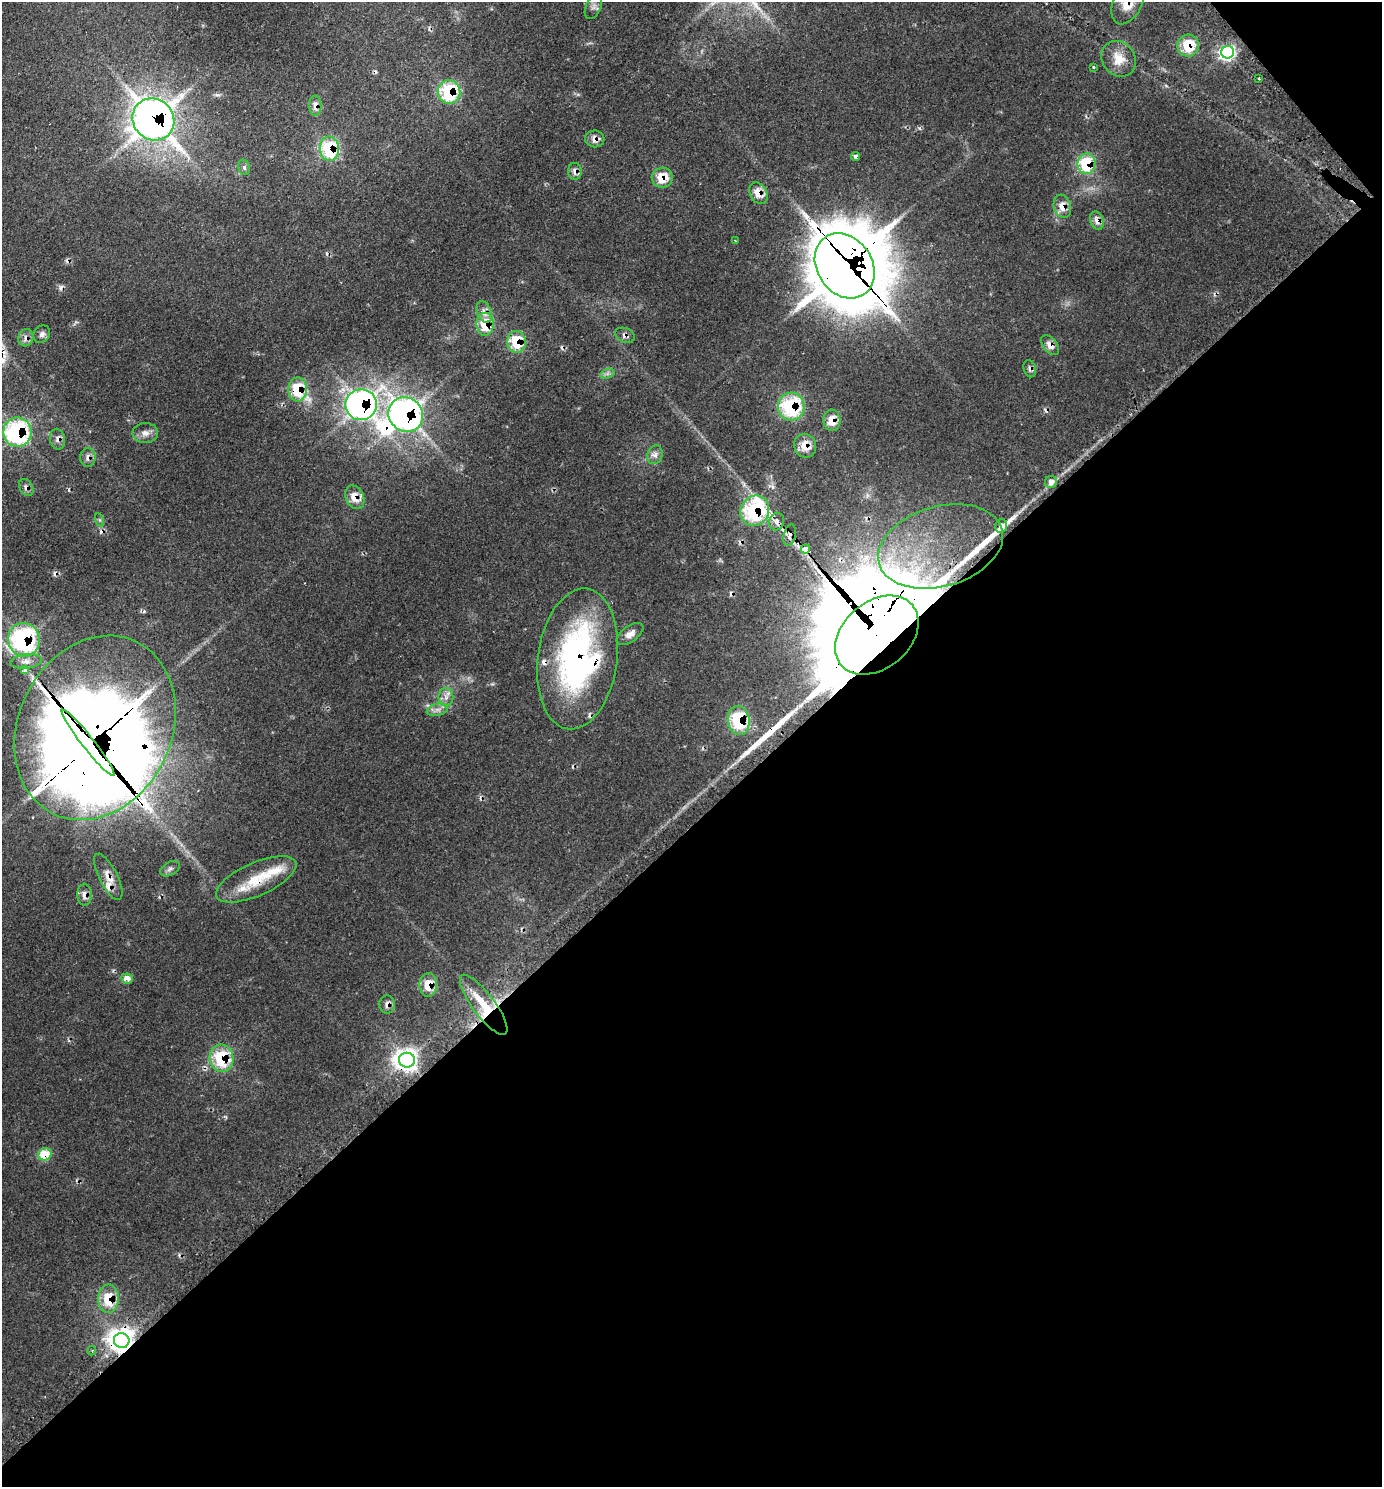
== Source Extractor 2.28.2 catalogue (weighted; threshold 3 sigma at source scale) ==
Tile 12 of 4 x 4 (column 4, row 3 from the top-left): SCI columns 4470-5849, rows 1537-3021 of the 6036 x 6039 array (HDU 1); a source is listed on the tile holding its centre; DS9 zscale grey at full resolution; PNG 1384 x 1489 px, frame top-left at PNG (2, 2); each listed source drawn as its Kron ellipse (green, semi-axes under 4 px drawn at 4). Shown black and unused: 45% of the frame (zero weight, under 2 of 3 exposures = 4% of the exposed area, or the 3 px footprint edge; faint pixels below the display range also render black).
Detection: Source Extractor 2.28.2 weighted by HDU 2 'WHT'; one run over the whole footprint, this tile lists its part. Background 0.136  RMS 0.0079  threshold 0.0356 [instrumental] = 3 sigma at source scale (4.5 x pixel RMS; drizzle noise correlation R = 1.50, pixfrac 1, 0.05/0.05 arcsec/px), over >= 5 px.
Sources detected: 96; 2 inside a brighter object's white glare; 11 cosmic-ray / hot-pixel residue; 2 long thin detections or spike segments (spike, bleed or trail) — neither listed nor drawn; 4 inside a brighter listed object's ellipse — not listed separately; the other 77 listed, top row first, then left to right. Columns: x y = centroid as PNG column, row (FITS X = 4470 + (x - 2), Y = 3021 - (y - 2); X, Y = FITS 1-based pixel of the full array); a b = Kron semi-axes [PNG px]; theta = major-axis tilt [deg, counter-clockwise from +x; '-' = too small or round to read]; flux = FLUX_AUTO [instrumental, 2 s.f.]
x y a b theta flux
1128 2 24 14 65 20
593 7 13 7 64 3.9
1188 46 11 11 - 24
1228 52 6 6 - 220
1119 59 19 16 -52 14
1093 67 3 3 - 0.87
1259 78 2 2 - 0.65
449 92 11 11 - 55
315 106 10 6 -89 5.9
153 119 22 20 -48 700
595 139 9 8 - 5.4
329 149 12 9 -83 53
856 156 4 4 - 2.2
1086 164 10 9 - 48
244 167 8 6 -75 1.9
575 171 8 7 - 4.2
662 178 10 10 - 16
758 193 11 8 -60 10
1062 206 12 8 -75 8.2
1097 221 9 6 -69 5.4
735 241 3 2 - 0.69
845 266 34 27 -56 3600
484 312 11 7 -70 5.4
485 324 11 8 87 25
42 334 9 8 - 3
625 335 10 7 -22 3.4
26 338 9 7 66 4.4
516 342 11 9 -85 27
1050 345 11 6 -53 6.3
1030 369 9 6 -75 2.6
607 374 7 4 19 1.9
298 389 12 9 89 33
361 405 15 15 - 250
791 406 14 13 - 65
406 414 18 16 -46 290
832 420 10 8 -86 12
17 432 14 14 - 100
145 433 13 10 1 5.1
57 439 10 7 -78 4
805 446 12 11 - 12
655 455 9 7 70 3.6
88 457 9 7 -90 4.2
1051 482 6 6 - 9.2
26 488 9 6 -62 3.7
355 497 12 9 -64 10
755 511 15 14 - 83
100 520 6 4 -71 1.3
777 521 9 7 76 3.5
1001 526 7 5 76 4.5
790 535 11 6 76 3.1
941 546 64 40 16 130
805 549 5 4 - 33
630 634 15 7 35 5.1
877 635 47 33 40 34000
24 640 17 16 - 120
578 659 71 40 82 210
26 661 16 7 7 5.8
25 670 4 4 - 8
446 697 9 7 90 4.2
437 710 11 6 13 3.8
739 720 14 11 -81 40
95 728 95 76 64 5900
88 743 41 6 -52 11000
170 869 10 6 29 2.5
108 877 25 9 -63 9.1
256 879 43 16 24 31
84 895 11 7 89 4.8
127 978 6 5 - 7.6
428 985 12 8 87 13
387 1005 9 7 90 4
484 1005 36 11 -53 32
221 1058 14 12 -78 43
407 1060 8 7 - 530
45 1154 7 6 - 22
108 1299 14 10 88 23
122 1340 8 7 - 770
92 1351 5 4 - 0.9
Overlapping masked pixels (flux is a lower limit): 52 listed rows (the first 20) at x y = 1128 2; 1188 46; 449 92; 315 106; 153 119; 595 139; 329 149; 1086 164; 575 171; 662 178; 758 193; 1062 206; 1097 221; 845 266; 484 312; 485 324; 625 335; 26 338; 516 342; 1050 345
Isophote crosses this tile's border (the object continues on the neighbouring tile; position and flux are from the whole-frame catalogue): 2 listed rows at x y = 1128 2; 95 728